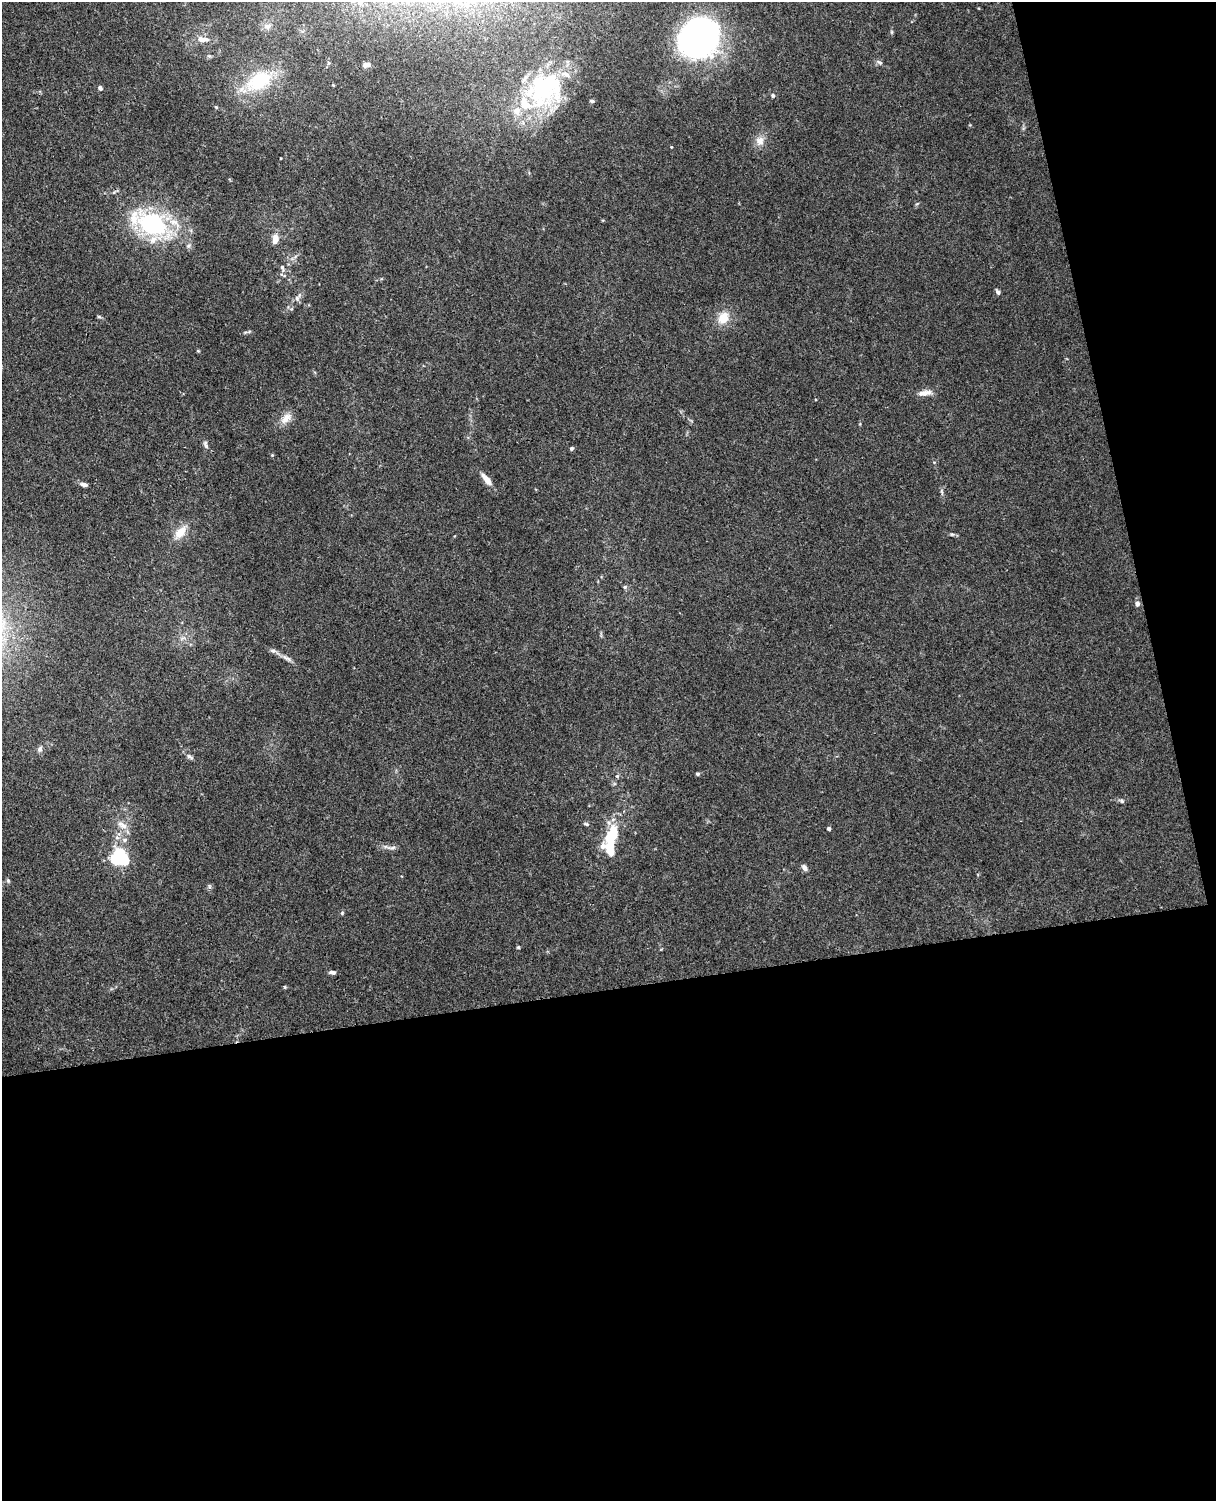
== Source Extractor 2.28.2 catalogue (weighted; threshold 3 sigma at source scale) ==
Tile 12 of 4 x 3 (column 4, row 3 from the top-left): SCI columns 3699-4912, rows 151-1649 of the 4968 x 4909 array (HDU 1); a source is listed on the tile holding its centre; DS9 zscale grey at full resolution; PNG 1218 x 1503 px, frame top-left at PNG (2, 2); no overlay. Shown black and unused: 39% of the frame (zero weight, under 3 of 4 exposures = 5% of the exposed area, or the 3 px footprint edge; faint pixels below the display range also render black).
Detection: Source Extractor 2.28.2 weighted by HDU 2 'WHT'; one run over the whole footprint, this tile lists its part. Background 0.0395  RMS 0.0042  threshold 0.0188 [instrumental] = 3 sigma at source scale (4.5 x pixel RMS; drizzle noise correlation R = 1.50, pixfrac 1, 0.05/0.05 arcsec/px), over >= 5 px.
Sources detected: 62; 4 inside a brighter object's white glare — not listed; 4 inside a brighter listed object's ellipse — not listed separately; the other 54 listed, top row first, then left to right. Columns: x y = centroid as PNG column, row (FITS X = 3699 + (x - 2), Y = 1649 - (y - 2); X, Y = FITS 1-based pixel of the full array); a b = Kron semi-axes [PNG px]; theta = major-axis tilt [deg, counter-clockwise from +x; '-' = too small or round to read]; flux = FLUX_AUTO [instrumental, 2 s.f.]
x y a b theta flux
359 3 6 6 - 1.1
267 26 9 8 - 2
891 32 6 4 -90 0.53
699 37 31 27 50 170
202 39 17 7 -7 3.6
209 56 5 5 - 0.61
879 62 10 5 -28 1.1
367 65 10 5 6 2
259 81 36 22 29 25
100 88 6 5 - 0.94
540 93 53 31 -27 40
773 95 5 5 - 0.8
592 101 6 4 -10 0.66
760 141 13 11 70 3.5
671 147 4 2 - 0.28
151 224 34 20 -22 56
275 239 13 8 82 3.1
282 268 11 5 -73 1.5
998 292 8 5 -50 0.92
298 297 15 6 58 2.2
99 317 5 4 - 0.57
723 318 16 12 61 6.5
925 393 19 7 8 2.9
286 418 18 9 46 3.8
206 445 11 5 -73 1.2
571 448 5 5 - 0.72
272 455 4 4 - 0.36
486 479 17 6 -51 3.7
84 485 9 5 -10 1.3
942 492 10 3 -75 0.8
180 532 20 11 47 5.9
952 534 6 4 -1 0.62
625 587 6 5 - 0.67
1137 604 7 6 - 1.4
273 651 9 6 -15 1.2
287 658 15 5 -28 1.9
40 749 9 6 59 1.2
189 757 12 5 -33 1.2
697 774 4 4 - 0.74
617 776 5 5 - 0.65
1122 801 7 5 -45 0.74
586 824 8 4 -13 0.68
122 825 16 8 -32 3.3
829 829 4 3 - 1.2
610 835 29 16 64 15
124 840 7 6 - 1.2
391 848 17 4 1 1.6
117 857 15 10 58 26
804 868 8 6 -52 1.5
8 881 6 5 - 0.64
342 913 5 4 - 0.52
518 947 4 4 - 0.53
332 972 9 5 -5 1.1
285 987 5 3 - 0.37
Isophote crosses this tile's border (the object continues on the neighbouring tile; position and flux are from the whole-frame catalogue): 1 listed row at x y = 359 3